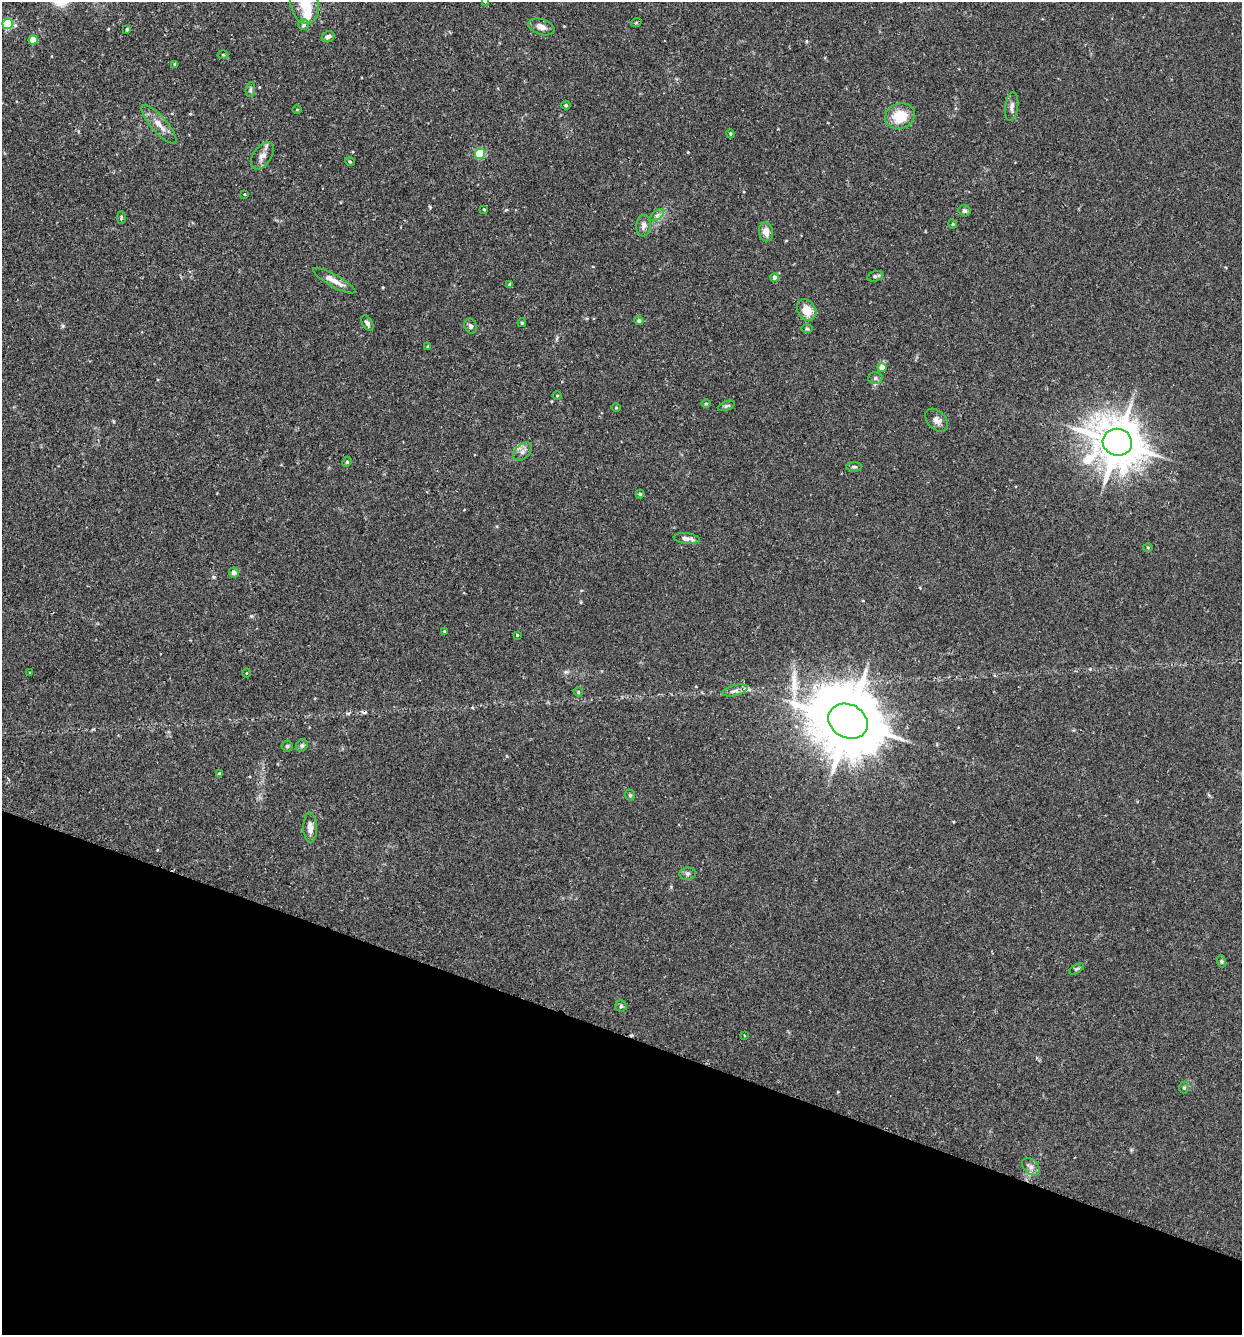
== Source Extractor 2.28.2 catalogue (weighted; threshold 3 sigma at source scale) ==
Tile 15 of 4 x 4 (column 3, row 4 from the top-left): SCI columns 2664-3903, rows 21-1353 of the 5455 x 5375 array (HDU 1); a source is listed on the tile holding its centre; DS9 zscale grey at full resolution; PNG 1244 x 1337 px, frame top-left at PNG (2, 2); each listed source drawn as its Kron ellipse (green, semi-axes under 4 px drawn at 4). Shown black and unused: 22% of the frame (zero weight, under 2 of 3 exposures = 3% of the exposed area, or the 3 px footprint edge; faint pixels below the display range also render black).
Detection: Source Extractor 2.28.2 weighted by HDU 2 'WHT'; one run over the whole footprint, this tile lists its part. Background 0.0366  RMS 0.0047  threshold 0.0211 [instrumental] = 3 sigma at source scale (4.5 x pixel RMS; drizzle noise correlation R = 1.50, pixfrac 1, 0.05/0.05 arcsec/px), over >= 5 px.
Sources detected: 82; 3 cosmic-ray / hot-pixel residue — neither listed nor drawn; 5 inside a brighter listed object's ellipse — not listed separately; the other 74 listed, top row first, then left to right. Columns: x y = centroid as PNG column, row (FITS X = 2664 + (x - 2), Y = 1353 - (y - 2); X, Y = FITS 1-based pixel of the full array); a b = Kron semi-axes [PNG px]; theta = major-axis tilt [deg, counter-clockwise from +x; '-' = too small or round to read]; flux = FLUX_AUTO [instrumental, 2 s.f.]
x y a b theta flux
485 2 4 3 - 0.37
304 4 20 14 -74 8.7
636 23 5 3 - 0.42
8 24 5 5 - 24
304 25 5 5 - 1.1
541 27 13 7 -19 2.6
127 29 4 3 - 0.62
328 37 6 5 - 1.7
33 40 4 4 - 8.1
223 55 5 3 - 0.43
175 64 4 3 - 0.45
250 90 7 4 84 0.75
566 105 4 4 - 0.61
1012 107 14 6 82 2
297 109 4 3 - 0.34
900 116 15 12 21 12
159 124 25 8 -49 4.8
730 134 4 3 - 0.5
480 154 5 5 - 26
262 156 15 9 55 2.9
350 162 5 3 - 0.38
245 194 4 2 - 0.29
484 209 3 3 - 0.41
964 211 6 5 - 0.97
657 215 8 4 36 1.1
121 217 6 3 -90 0.46
953 224 4 4 - 0.51
643 226 11 7 83 1.8
766 232 9 7 -78 3.1
875 276 8 5 15 1.2
775 277 4 4 - 2.7
334 281 24 6 -29 3.9
510 285 4 3 - 1.2
807 310 11 9 -58 6.6
639 321 4 4 - 0.76
367 323 8 5 -59 1.4
522 323 4 3 - 0.54
471 326 8 6 -64 1.4
807 329 6 4 -1 0.53
428 346 4 3 - 0.47
882 367 4 4 - 6.1
875 378 7 6 - 1.1
557 396 4 3 - 0.37
706 403 5 3 - 0.47
726 406 9 4 21 0.78
616 408 4 3 - 0.39
937 420 13 9 -46 2.4
1117 442 15 13 -16 1800
523 451 11 7 43 2
347 462 5 4 - 0.52
854 467 7 4 0 0.84
640 494 4 4 - 0.59
687 538 13 5 -7 2.3
1148 547 5 3 - 0.43
234 572 5 4 - 2.3
444 631 3 3 - 0.38
517 635 3 3 - 0.84
30 673 3 2 - 0.31
246 673 5 3 - 0.36
735 690 13 5 14 1.9
578 692 5 4 - 0.54
848 721 20 16 -29 4300
302 745 6 5 - 0.95
287 746 5 5 - 0.75
219 774 4 3 - 0.99
630 795 5 5 - 0.63
310 828 15 7 -89 3
688 874 8 6 1 1.1
1221 961 6 4 -71 0.65
1077 969 8 4 30 0.69
621 1006 6 5 - 0.81
744 1035 3 2 - 0.39
1184 1088 6 5 - 0.76
1031 1167 10 7 -42 2.1
Isophote crosses this tile's border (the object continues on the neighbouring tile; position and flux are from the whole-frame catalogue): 2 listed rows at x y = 485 2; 304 4